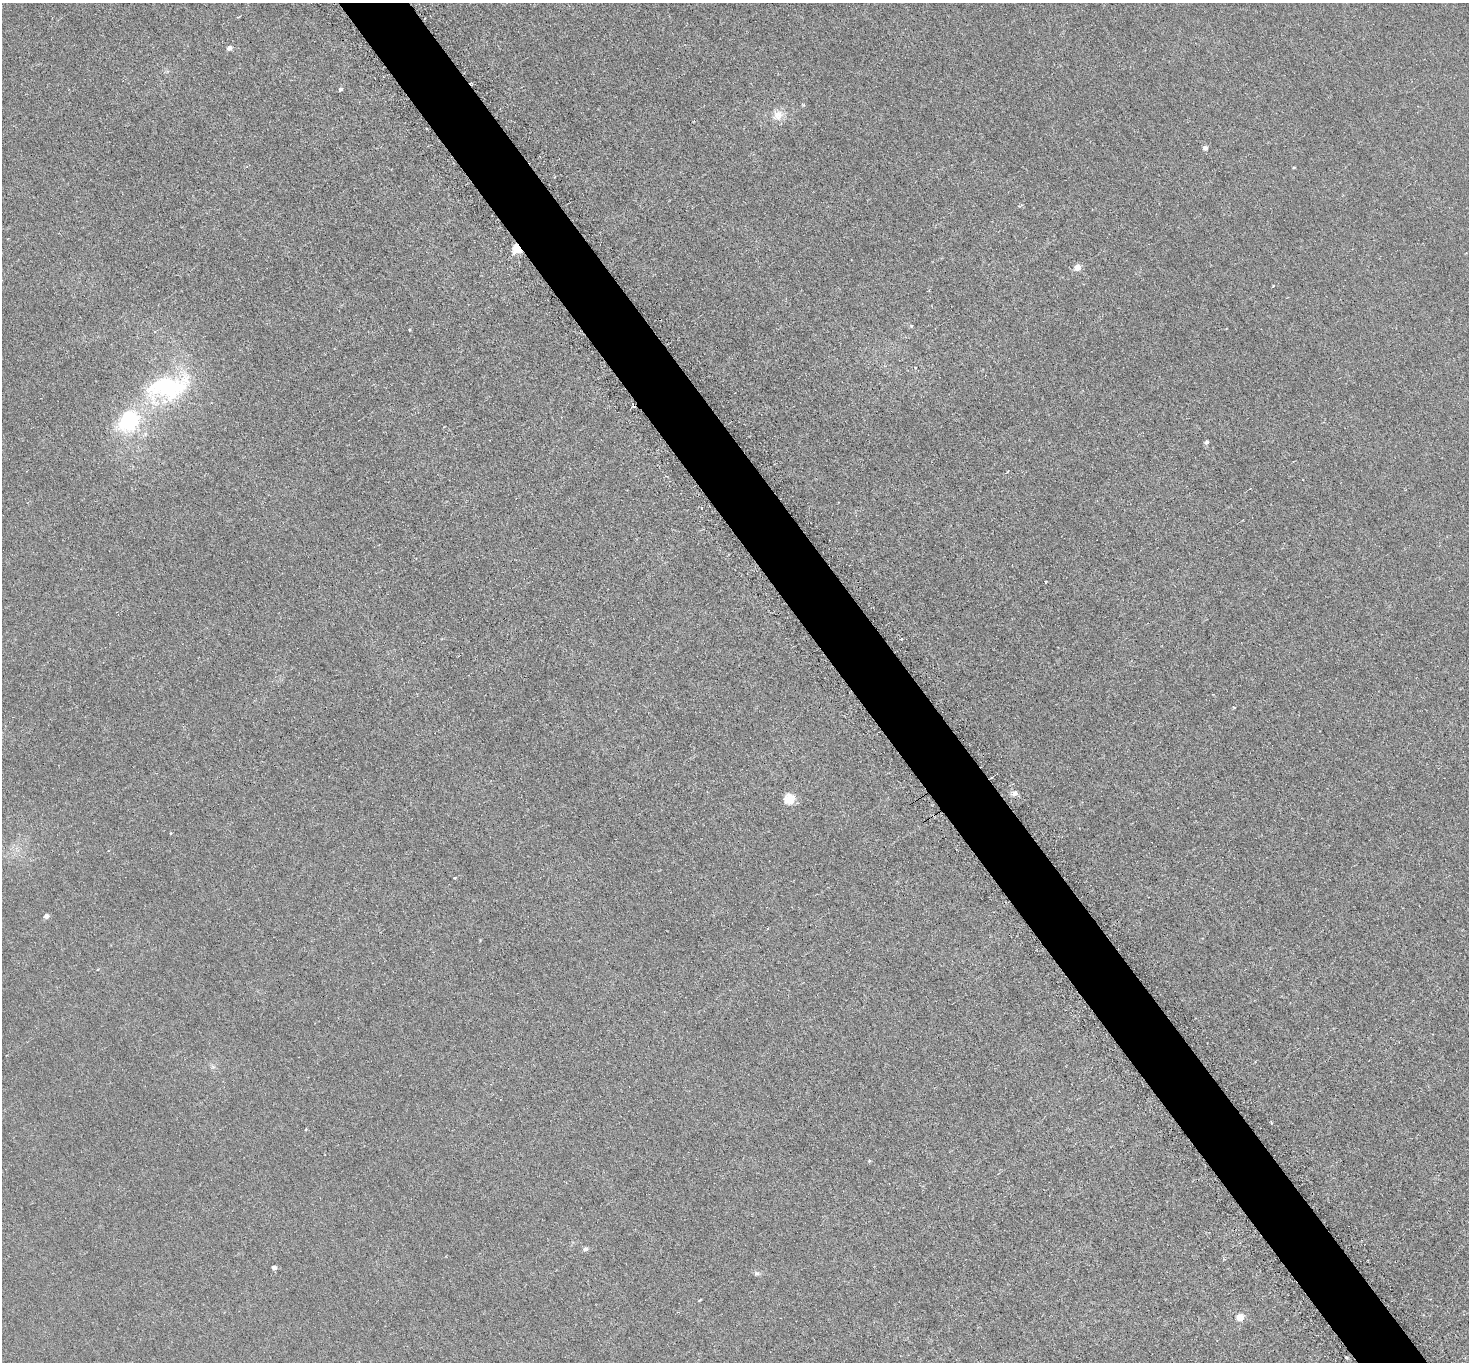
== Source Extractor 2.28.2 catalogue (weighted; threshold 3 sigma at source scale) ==
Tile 6 of 4 x 4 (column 2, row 2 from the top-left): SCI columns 1509-2975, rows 3043-4402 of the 5951 x 5944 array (HDU 1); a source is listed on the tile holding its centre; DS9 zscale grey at full resolution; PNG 1471 x 1364 px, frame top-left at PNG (2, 3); no overlay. Shown black and unused: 5% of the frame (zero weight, under 3 of 6 exposures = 3% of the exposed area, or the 3 px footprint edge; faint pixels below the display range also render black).
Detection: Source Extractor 2.28.2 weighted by HDU 2 'WHT'; one run over the whole footprint, this tile lists its part. Background 0.0103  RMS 0.0032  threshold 0.0132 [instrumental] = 3 sigma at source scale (4.09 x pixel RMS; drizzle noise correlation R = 1.36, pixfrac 0.8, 0.05/0.05 arcsec/px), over >= 5 px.
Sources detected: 29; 1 cosmic-ray / hot-pixel residue — not listed; the other 28 listed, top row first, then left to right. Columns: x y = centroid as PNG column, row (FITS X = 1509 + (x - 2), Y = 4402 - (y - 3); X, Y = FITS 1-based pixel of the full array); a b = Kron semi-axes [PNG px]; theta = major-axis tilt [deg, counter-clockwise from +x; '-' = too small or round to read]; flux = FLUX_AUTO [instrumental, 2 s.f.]
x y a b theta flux
229 48 5 5 - 1.2
341 89 4 4 - 0.64
778 115 16 13 53 3.1
1205 148 5 5 - 1.2
1294 167 4 3 - 0.24
1021 205 8 2 30 0.3
516 248 10 9 - 4
1077 267 5 4 - 4.9
1273 286 3 3 - 0.34
911 326 5 4 - 0.33
410 330 4 3 - 0.25
168 388 61 31 14 34
129 421 25 19 49 22
1207 442 5 5 - 0.71
702 508 3 2 - 0.29
901 639 3 3 - 0.36
1014 793 7 5 -3 1.4
789 799 5 5 - 19
455 878 3 3 - 0.23
46 916 5 4 - 1.5
480 940 4 3 - 0.2
306 1129 4 3 - 0.26
869 1161 4 3 - 0.3
585 1249 5 5 - 0.92
274 1268 4 4 - 1.2
757 1273 7 6 - 0.69
700 1300 3 2 - 0.27
1240 1318 5 5 - 7.4
Overlapping masked pixels (flux is a lower limit): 1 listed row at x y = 516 248